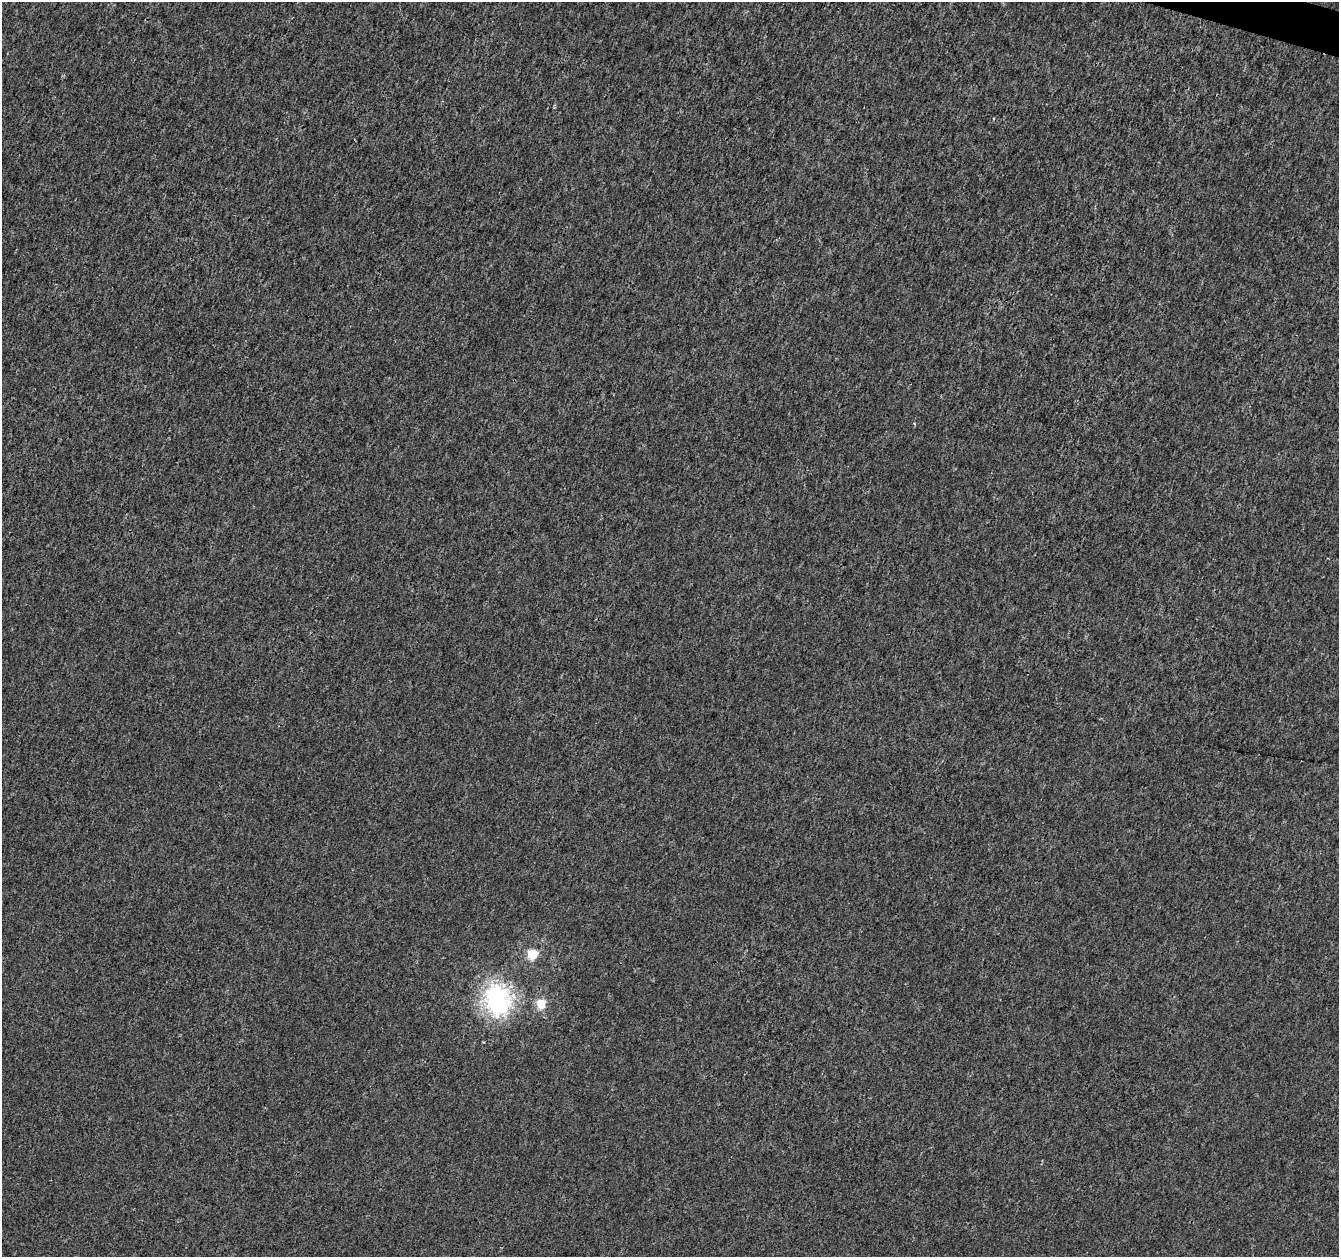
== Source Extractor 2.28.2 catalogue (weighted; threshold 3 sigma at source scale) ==
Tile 10 of 4 x 4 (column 2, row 3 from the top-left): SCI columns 1346-2682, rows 1535-2789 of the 5357 x 5516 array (HDU 1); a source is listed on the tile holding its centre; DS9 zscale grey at full resolution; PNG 1341 x 1259 px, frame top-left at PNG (2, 2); no overlay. Shown black and unused: <1% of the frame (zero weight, under 3 of 4 exposures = <1% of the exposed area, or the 3 px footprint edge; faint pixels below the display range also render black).
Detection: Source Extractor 2.28.2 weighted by HDU 2 'WHT'; one run over the whole footprint, this tile lists its part. Background -7.03e-06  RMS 0.0017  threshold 0.00753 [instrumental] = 3 sigma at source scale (4.5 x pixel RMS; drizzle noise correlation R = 1.50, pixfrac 1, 0.0396/0.0396 arcsec/px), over >= 5 px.
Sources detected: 5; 1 inside a brighter object's white glare — not listed; the other 4 listed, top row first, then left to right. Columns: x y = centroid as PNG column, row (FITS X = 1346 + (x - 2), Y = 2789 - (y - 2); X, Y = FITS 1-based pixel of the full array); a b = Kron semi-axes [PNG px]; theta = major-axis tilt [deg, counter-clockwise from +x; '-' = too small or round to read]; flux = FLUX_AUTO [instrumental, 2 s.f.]
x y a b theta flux
914 424 5 4 - 0.19
532 954 5 5 - 11
541 1004 5 5 - 8.7
499 1006 10 8 24 42